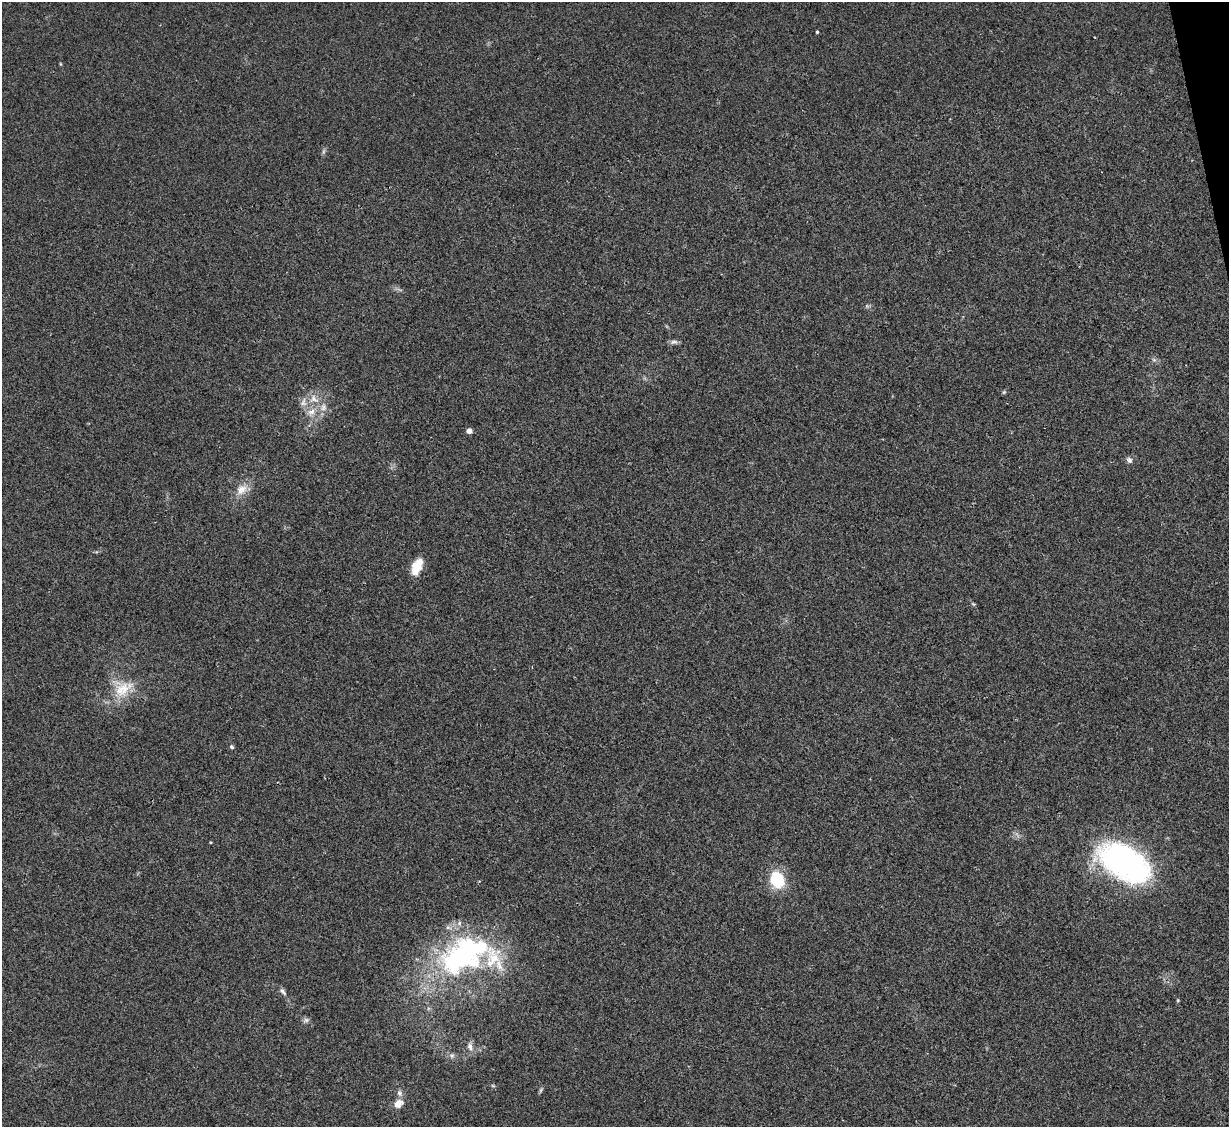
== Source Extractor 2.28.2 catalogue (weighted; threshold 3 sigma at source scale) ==
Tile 10 of 4 x 4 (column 2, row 3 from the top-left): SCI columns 1228-2454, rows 1377-2501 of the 4909 x 4890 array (HDU 1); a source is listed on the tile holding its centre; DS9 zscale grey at full resolution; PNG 1231 x 1129 px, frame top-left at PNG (2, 2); no overlay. Shown black and unused: <1% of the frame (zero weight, under 2 of 3 exposures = <1% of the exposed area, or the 3 px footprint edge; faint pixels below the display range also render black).
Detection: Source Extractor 2.28.2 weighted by HDU 2 'WHT'; one run over the whole footprint, this tile lists its part. Background 0.0906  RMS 0.0097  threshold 0.0434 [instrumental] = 3 sigma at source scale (4.5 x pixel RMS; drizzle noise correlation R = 1.50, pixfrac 1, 0.05/0.05 arcsec/px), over >= 5 px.
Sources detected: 32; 1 inside a brighter object's white glare — not listed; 4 inside a brighter listed object's ellipse — not listed separately; the other 27 listed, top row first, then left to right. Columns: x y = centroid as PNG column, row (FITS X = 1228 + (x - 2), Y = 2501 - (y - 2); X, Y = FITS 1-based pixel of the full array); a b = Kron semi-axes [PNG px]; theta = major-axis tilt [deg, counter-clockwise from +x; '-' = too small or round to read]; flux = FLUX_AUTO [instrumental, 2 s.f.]
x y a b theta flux
817 32 3 3 - 1.3
323 151 8 4 71 1.8
867 306 5 5 - 1.6
674 342 11 6 0 3
1154 360 6 5 - 1.9
1004 392 5 4 - 1.3
314 399 14 12 -33 11
311 412 13 9 38 8.3
469 431 4 4 - 7.6
1129 460 9 7 -47 3
241 489 19 13 37 12
417 567 18 10 66 16
973 604 7 4 -44 1.3
122 688 30 26 10 34
232 747 5 5 - 1.7
210 842 4 3 - 0.72
1124 862 40 22 -31 330
777 880 13 10 -64 51
460 956 56 46 47 190
282 991 13 6 -45 3.5
1178 1000 5 3 - 1
306 1020 9 6 9 2.6
470 1047 13 7 -65 5
452 1056 7 7 - 2.9
493 1086 6 4 -19 1.1
541 1090 8 4 67 1.6
398 1104 13 10 44 8.2